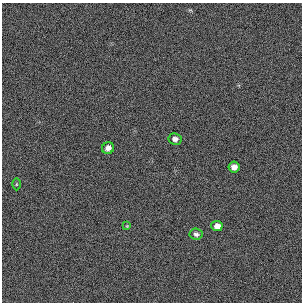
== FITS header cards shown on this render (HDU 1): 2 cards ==
NAXIS1  =                  300 / length of original image axis
NAXIS2  =                  300 / length of original image axis

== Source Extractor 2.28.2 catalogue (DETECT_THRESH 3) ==
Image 300 x 300 px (HDU 1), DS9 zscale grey, 1 PNG px = 1 image px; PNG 304 x 304 px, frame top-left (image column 1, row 300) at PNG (2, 3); each listed source drawn as its Kron ellipse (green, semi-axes under 4 px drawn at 4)
Background 384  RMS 66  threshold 198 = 3 sigma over >= 5 px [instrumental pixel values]
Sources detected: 7; all 7 listed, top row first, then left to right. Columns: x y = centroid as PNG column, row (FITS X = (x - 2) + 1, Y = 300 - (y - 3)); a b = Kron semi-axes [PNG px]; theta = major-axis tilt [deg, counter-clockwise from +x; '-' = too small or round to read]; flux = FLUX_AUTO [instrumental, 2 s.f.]
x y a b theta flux
175 139 6 6 - 17000
108 148 6 5 - 23000
234 167 5 5 - 26000
16 184 6 4 89 5000
127 226 4 4 - 4900
217 226 5 5 - 24000
196 234 6 5 - 12000